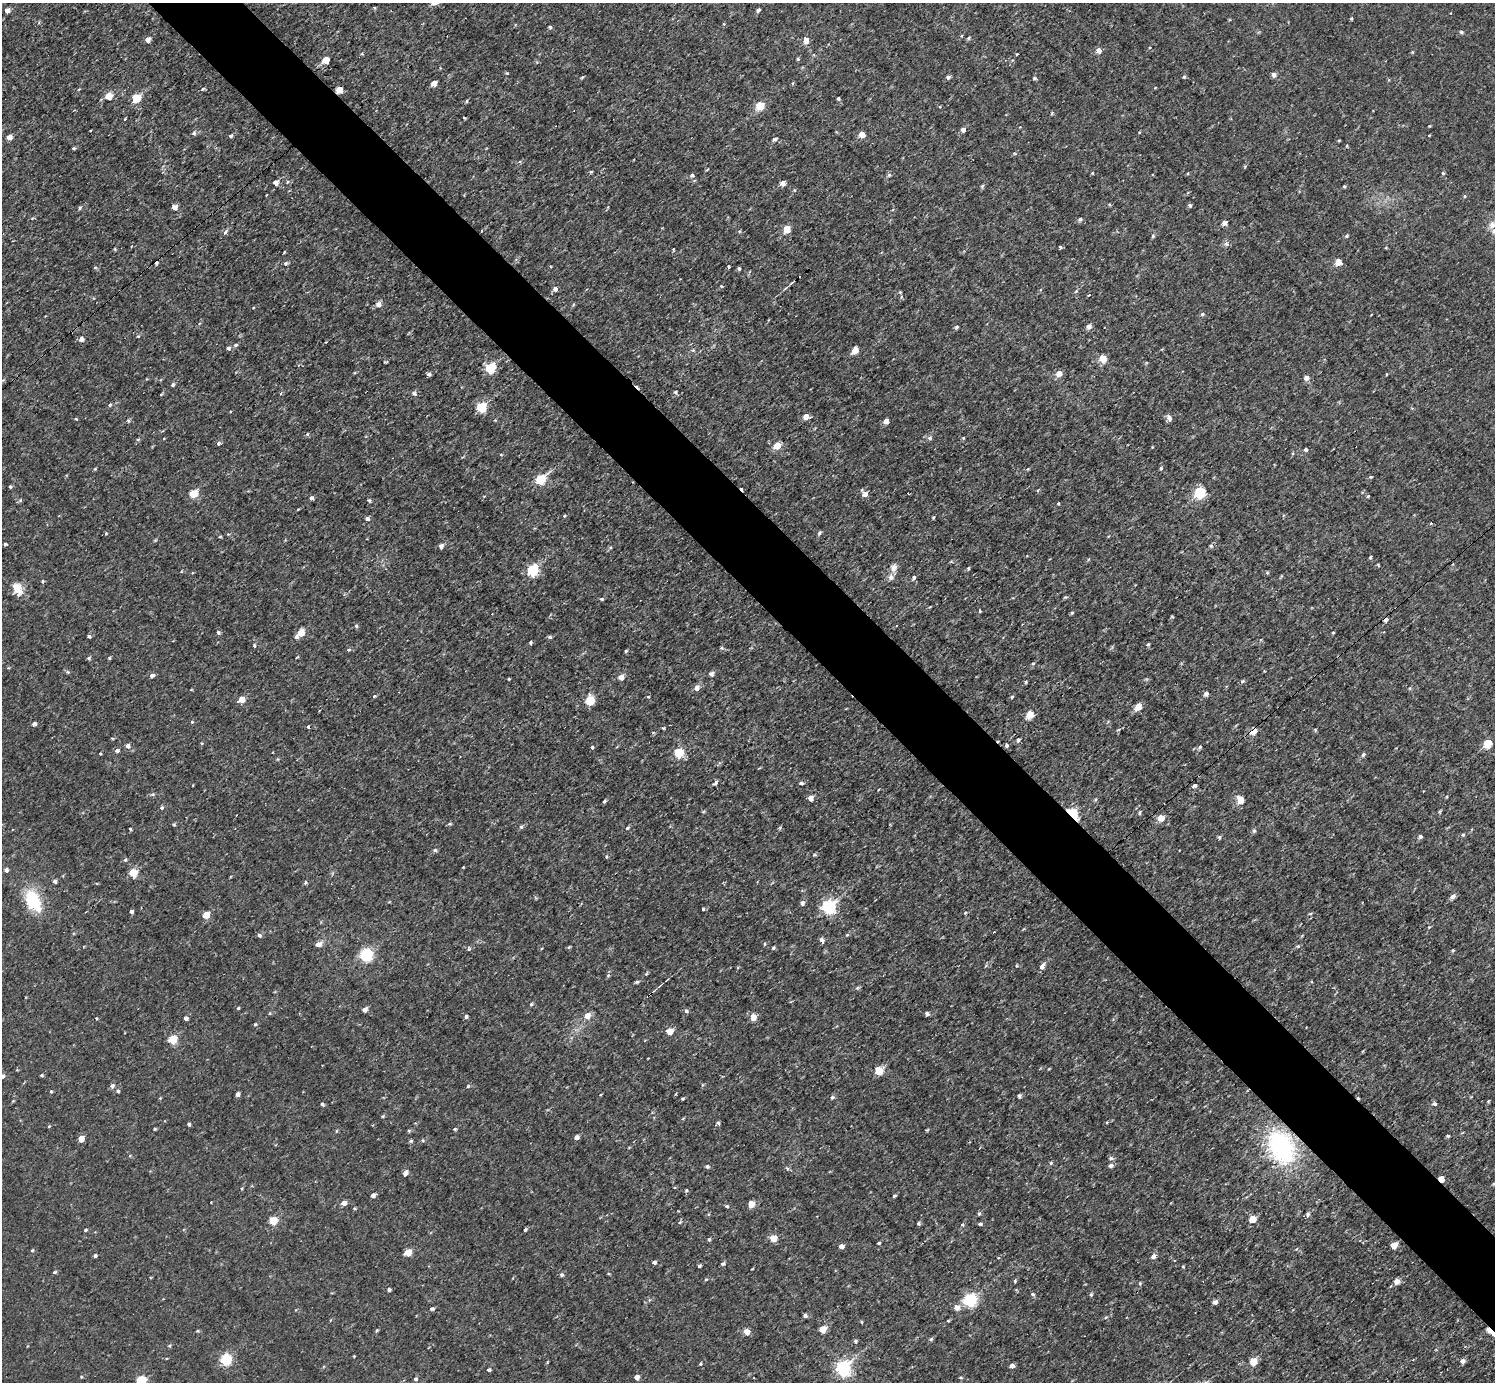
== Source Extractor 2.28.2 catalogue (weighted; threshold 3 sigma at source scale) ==
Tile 6 of 4 x 4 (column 2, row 2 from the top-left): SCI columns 1499-2991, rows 2920-4299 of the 5983 x 5981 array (HDU 1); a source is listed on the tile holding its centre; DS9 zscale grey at full resolution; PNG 1497 x 1384 px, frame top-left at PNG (2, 3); no overlay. Shown black and unused: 6% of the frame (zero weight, under 3 of 4 exposures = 1% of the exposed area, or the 3 px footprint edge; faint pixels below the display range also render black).
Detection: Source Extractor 2.28.2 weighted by HDU 2 'WHT'; one run over the whole footprint, this tile lists its part. Background 0.0675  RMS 0.062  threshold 0.281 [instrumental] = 3 sigma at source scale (4.5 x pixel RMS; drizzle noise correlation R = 1.50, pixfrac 1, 0.05/0.05 arcsec/px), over >= 5 px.
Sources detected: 408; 6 cosmic-ray / hot-pixel residue — not listed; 4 inside a brighter listed object's ellipse — not listed separately; the other 398 listed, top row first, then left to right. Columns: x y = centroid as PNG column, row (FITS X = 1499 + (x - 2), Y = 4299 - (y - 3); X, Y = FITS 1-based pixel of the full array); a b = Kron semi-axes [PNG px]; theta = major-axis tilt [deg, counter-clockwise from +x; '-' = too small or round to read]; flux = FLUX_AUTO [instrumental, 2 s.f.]
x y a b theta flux
374 8 5 3 - 7
758 10 4 4 - 19
7 11 5 5 - 33
1351 19 4 4 - 6.4
550 27 5 4 - 10
1461 32 5 4 - 12
968 38 6 4 40 8.9
147 40 5 4 - 49
806 40 5 5 - 73
1150 47 4 3 - 5.1
1099 50 5 4 - 52
1412 52 4 3 - 5.4
798 59 5 4 - 8.2
326 60 5 5 - 120
507 73 4 4 - 6
1274 75 5 5 - 31
582 77 5 4 - 7.2
948 77 5 5 - 16
1184 77 5 4 - 8.7
1034 78 5 4 - 9.3
434 83 5 4 - 74
793 83 5 3 - 5.9
79 89 5 3 - 5.1
203 89 5 4 - 7.6
339 89 5 5 - 120
108 96 5 5 - 150
136 98 5 5 - 270
838 98 4 3 - 12
467 101 5 3 - 7.2
760 105 5 5 - 250
1052 113 5 4 - 6.1
464 118 3 2 - 6.4
1429 126 3 3 - 5.6
90 130 3 2 - 4.8
963 130 4 4 - 35
194 133 7 5 54 15
862 134 5 4 - 86
231 136 5 4 - 12
9 137 5 4 - 43
774 139 7 5 19 14
1339 140 4 3 - 5.4
74 148 5 4 - 8
591 172 4 4 - 7.6
1092 173 4 4 - 5.9
1443 173 4 4 - 9.3
692 175 5 5 - 17
889 175 5 5 - 12
287 182 5 4 - 8.6
275 183 5 4 - 41
783 183 5 5 - 37
982 186 5 4 - 9.9
1344 187 4 3 - 7.2
794 190 5 3 - 5.1
1465 196 4 4 - 7.5
1190 205 5 5 - 12
174 207 5 5 - 46
80 208 6 4 69 9.2
1080 219 6 5 - 11
1225 222 4 4 - 48
1492 224 16 8 48 46
787 229 5 5 - 150
481 231 3 2 - 6.2
225 232 5 4 - 16
1153 236 5 4 - 11
1347 236 5 4 - 9
1226 244 8 6 -42 17
1060 247 4 3 - 11
115 249 4 3 - 4.6
673 249 4 2 - 6.3
284 252 5 2 - 5.2
1338 262 5 5 - 120
285 263 6 6 - 14
728 266 5 3 - 5.7
95 268 5 3 - 6.9
739 268 4 4 - 9.9
792 282 11 2 36 9.8
721 286 4 3 - 5.1
555 289 5 4 - 33
1041 290 5 3 - 6.5
1076 291 6 4 45 8.3
900 292 5 5 - 9.1
378 304 6 6 - 32
1202 314 5 4 - 12
1089 326 5 5 - 32
957 327 4 4 - 12
138 336 4 4 - 6.8
81 339 6 5 - 24
235 345 6 5 - 12
228 348 5 4 - 19
693 350 5 4 - 8.4
855 350 5 5 - 100
1103 358 5 5 - 180
385 362 4 3 - 6.5
490 368 6 5 - 420
1059 373 6 5 - 62
429 374 5 4 - 15
1386 374 4 2 - 5.1
1306 378 6 6 - 29
146 379 4 2 - 4.7
172 385 5 4 - 13
675 392 4 4 - 12
280 393 4 4 - 7
414 393 5 4 - 25
161 394 3 3 - 6.2
109 405 5 4 - 11
481 407 5 5 - 440
806 416 5 5 - 64
1169 418 6 5 - 37
76 419 5 3 - 5.4
128 421 6 4 -88 8.8
886 421 4 4 - 46
307 434 5 4 - 7.2
164 438 4 2 - 4.9
930 438 6 5 - 18
963 438 4 4 - 6.9
138 439 6 3 18 7.2
218 443 5 4 - 16
777 445 5 4 - 120
1306 449 4 4 - 11
501 454 4 4 - 6.7
1161 468 5 4 - 9.6
95 469 4 3 - 6.8
1028 469 4 3 - 6.3
1371 477 5 4 - 6.5
540 479 6 5 - 480
10 487 4 4 - 9.2
1038 490 6 3 38 6.1
1200 492 6 5 - 630
193 494 5 5 - 220
865 494 6 5 - 50
1368 496 4 4 - 7.2
311 498 5 4 - 17
20 500 6 5 - 9.3
369 500 4 4 - 11
1059 504 4 2 - 5.6
298 509 5 3 - 4.9
564 516 4 4 - 8.5
933 517 4 3 - 7.9
367 519 5 4 - 21
1431 523 4 3 - 6.2
819 533 5 4 - 13
106 534 4 3 - 9
220 537 5 3 - 6.6
5 544 4 3 - 9
441 546 4 4 - 38
1211 546 5 4 - 9.5
610 548 5 5 - 8.6
1370 558 4 3 - 8.3
1089 559 5 3 - 6
1378 565 4 3 - 6.2
894 568 10 9 - 33
968 568 5 4 - 7.8
532 570 6 5 - 760
1267 573 5 4 - 7.5
914 577 5 4 - 18
17 588 16 11 -72 90
602 599 5 4 - 8.7
930 607 5 3 - 6.4
980 611 3 3 - 7.3
1072 613 5 4 - 8.6
1172 617 5 3 - 5.4
1386 619 5 4 - 21
356 626 5 4 - 10
218 632 5 4 - 13
301 633 5 5 - 140
1333 633 3 3 - 5.9
89 636 4 3 - 14
296 637 5 5 - 14
550 637 6 4 -15 9.8
530 643 4 3 - 12
1148 644 5 4 - 8.1
254 646 5 4 - 8.9
722 648 6 4 -11 8.7
349 650 6 4 3 10
626 651 3 3 - 9.6
297 657 5 3 - 4.7
89 658 5 4 - 11
109 658 4 4 - 7.1
1033 663 5 4 - 7.3
67 672 5 4 - 10
711 674 5 5 - 24
152 676 5 4 - 23
621 677 5 5 - 51
509 679 3 2 - 5.5
1242 681 6 4 5 11
1026 682 4 4 - 8.5
697 688 6 5 - 36
191 690 4 3 - 5
1206 694 4 4 - 28
374 696 5 3 - 7.6
1012 696 5 4 - 10
648 697 4 3 - 4.9
241 699 5 5 - 96
589 701 6 5 - 260
1138 706 5 5 - 110
1030 714 5 5 - 170
192 722 4 3 - 8.6
34 724 5 4 - 17
308 727 4 4 - 7.5
663 728 4 3 - 7.6
1118 730 5 3 - 6.6
1315 730 5 4 - 7.8
1253 731 5 4 - 130
1018 740 5 5 - 15
1488 743 5 5 - 280
202 744 4 3 - 6.1
1007 745 4 4 - 14
128 746 5 5 - 29
592 747 4 3 - 10
1200 747 6 4 58 12
117 751 5 4 - 19
100 753 3 3 - 5.2
678 753 5 5 - 380
1364 754 6 4 47 14
715 783 7 4 50 14
801 783 5 4 - 16
1195 785 5 4 - 19
153 794 7 5 0 11
1446 797 4 3 - 5.8
810 798 5 4 - 60
1240 800 6 5 - 130
604 801 4 3 - 11
162 808 5 4 - 14
1140 812 6 4 58 9.1
1440 812 6 4 53 8.1
1072 814 6 4 -43 1200
1161 818 5 5 - 110
450 824 6 4 17 9.5
174 825 4 4 - 11
521 827 5 4 - 14
627 828 6 4 31 11
780 828 5 5 - 7.3
130 829 3 3 - 9.8
1254 830 6 5 - 14
1463 835 5 4 - 9.3
1420 836 5 4 - 17
1219 837 6 5 - 9.8
435 850 6 4 12 13
815 855 6 4 -1 8
606 857 5 4 - 9.5
125 860 5 4 - 11
463 867 3 3 - 4.2
6 870 4 4 - 21
133 873 5 5 - 260
55 881 4 4 - 18
306 883 5 4 - 9.6
1453 896 6 5 - 27
33 900 22 14 -68 280
802 903 6 5 - 17
828 907 6 6 - 1400
703 909 4 4 - 6.6
131 912 4 4 - 19
965 913 4 4 - 6.8
206 915 5 5 - 130
1429 927 5 4 - 8
259 935 5 5 - 15
847 935 5 4 - 7.8
821 940 6 5 - 22
319 944 7 5 18 36
765 944 5 5 - 10
1298 946 5 5 - 9.7
569 947 6 3 44 6.7
773 948 4 4 - 11
469 949 7 3 77 7.8
1453 950 4 3 - 8.3
366 955 6 6 - 1100
1017 966 4 4 - 6.5
1042 966 5 4 - 52
646 974 5 4 - 7.4
608 975 5 3 - 6.2
637 982 6 4 17 11
659 986 8 3 44 8.7
857 988 6 4 42 9.2
531 1004 4 4 - 10
238 1008 4 3 - 8.5
365 1010 5 4 - 30
686 1011 6 4 -61 15
927 1014 5 4 - 17
587 1016 6 6 - 65
466 1017 4 4 - 17
753 1017 5 5 - 120
96 1018 4 3 - 6.6
186 1018 4 4 - 26
255 1024 5 4 - 8.8
669 1031 5 5 - 96
172 1039 5 5 - 240
1049 1069 4 3 - 5.9
878 1071 5 5 - 210
41 1075 4 3 - 9.1
2 1076 4 4 - 22
112 1086 6 5 - 19
468 1086 5 5 - 8.5
51 1091 4 3 - 7.6
118 1091 4 4 - 13
237 1094 4 4 - 26
600 1095 4 2 - 4.3
1019 1096 5 4 - 15
832 1097 6 5 - 14
160 1098 4 4 - 5
682 1099 3 3 - 8.4
13 1101 4 3 - 6.2
1488 1101 4 4 - 5.9
322 1104 5 4 - 11
1434 1104 6 5 - 14
383 1116 5 4 - 8
1107 1122 4 3 - 6.3
718 1123 4 4 - 13
189 1124 4 3 - 13
49 1126 4 3 - 5.6
155 1129 3 3 - 8.5
455 1129 4 3 - 8.5
927 1130 5 4 - 6.1
1448 1136 4 4 - 7.7
576 1137 4 4 - 34
81 1139 5 4 - 100
423 1140 5 3 - 6.8
411 1141 5 5 - 10
1281 1147 35 26 -66 860
1111 1158 6 5 - 14
1051 1163 5 4 - 8.7
1111 1166 5 4 - 21
707 1167 4 4 - 14
405 1173 5 4 - 39
1441 1179 5 4 - 110
1494 1184 5 4 - 7.1
241 1188 4 3 - 6.4
686 1190 5 4 - 7.9
373 1195 5 4 - 31
894 1196 4 4 - 9.2
344 1203 5 4 - 50
751 1204 5 4 - 100
727 1206 4 4 - 9.6
354 1208 5 4 - 7.2
979 1214 5 4 - 11
1308 1214 7 5 -82 15
1252 1219 5 5 - 140
273 1220 5 5 - 270
680 1222 6 4 29 9.7
918 1223 4 4 - 12
980 1224 4 3 - 13
962 1225 5 4 - 10
525 1229 4 3 - 11
85 1230 4 4 - 10
773 1238 5 5 - 130
709 1239 4 3 - 11
879 1243 4 3 - 7.4
1394 1245 5 5 - 98
841 1246 4 4 - 38
1296 1249 5 3 - 6.1
32 1250 4 4 - 7.1
408 1253 5 4 - 140
95 1255 4 4 - 13
1153 1256 5 4 - 34
654 1262 4 4 - 19
723 1264 5 4 - 13
699 1266 3 3 - 11
1183 1267 5 3 - 5.1
752 1269 3 2 - 4.2
54 1272 5 4 - 10
609 1273 4 3 - 6.2
561 1275 5 5 - 14
706 1279 5 3 - 6.2
1015 1281 5 4 - 7.4
1396 1281 5 5 - 64
1140 1283 5 4 - 7.7
389 1290 4 3 - 17
1032 1294 5 4 - 13
1091 1294 5 5 - 10
970 1300 6 6 - 1100
1215 1302 4 4 - 34
957 1307 7 6 - 46
432 1309 5 4 - 16
295 1310 4 3 - 5
805 1316 5 4 - 17
948 1321 3 3 - 6
822 1329 5 5 - 110
376 1330 5 4 - 7.9
1489 1330 6 3 -46 82
197 1331 5 4 - 7.1
746 1332 5 5 - 80
931 1339 5 5 - 9.8
855 1341 5 5 - 12
27 1346 4 3 - 4.7
169 1346 4 4 - 7.8
354 1356 3 2 - 5.7
226 1359 5 5 - 650
1462 1361 5 4 - 29
547 1362 5 3 - 5.3
1253 1362 5 5 - 170
700 1364 5 3 - 6.5
1012 1366 4 4 - 35
843 1369 6 6 - 1700
489 1370 4 4 - 12
81 1376 4 3 - 5.2
637 1377 4 4 - 45
961 1377 5 3 - 6.6
415 1379 5 4 - 12
141 1380 5 5 - 390
Overlapping masked pixels (flux is a lower limit): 7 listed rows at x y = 339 89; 1386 619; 1253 731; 1072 814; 1281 1147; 1441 1179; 1489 1330
Isophote crosses this tile's border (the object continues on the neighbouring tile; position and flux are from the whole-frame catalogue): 4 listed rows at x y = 1492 224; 2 1076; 1494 1184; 141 1380